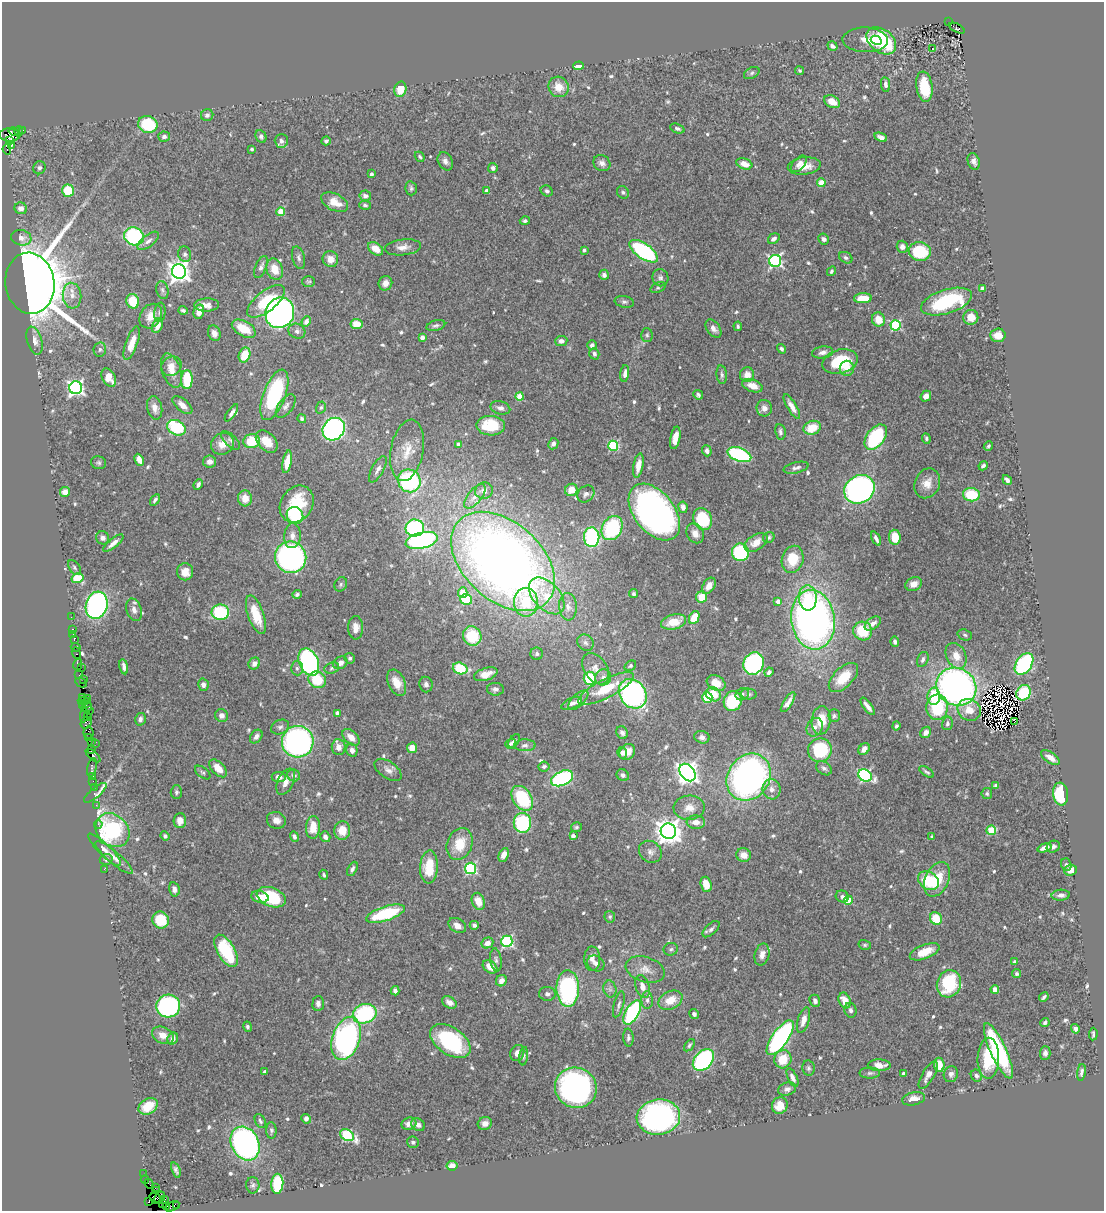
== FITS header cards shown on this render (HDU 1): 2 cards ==
NAXIS1  =                 1102
NAXIS2  =                 1209

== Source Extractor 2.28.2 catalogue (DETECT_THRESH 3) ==
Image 1102 x 1209 px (HDU 1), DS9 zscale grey, 1 PNG px = 1 image px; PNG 1106 x 1213 px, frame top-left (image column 1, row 1209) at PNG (2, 2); each listed source drawn as its Kron ellipse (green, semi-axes under 4 px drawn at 4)
Background 1.02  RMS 0.034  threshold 0.102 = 3 sigma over >= 5 px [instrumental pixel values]
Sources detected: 651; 9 with non-positive FLUX_AUTO (blend fragments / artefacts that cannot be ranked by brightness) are neither listed nor drawn; of the other 642, the 500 brightest by FLUX_AUTO listed and drawn (142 fainter detections omitted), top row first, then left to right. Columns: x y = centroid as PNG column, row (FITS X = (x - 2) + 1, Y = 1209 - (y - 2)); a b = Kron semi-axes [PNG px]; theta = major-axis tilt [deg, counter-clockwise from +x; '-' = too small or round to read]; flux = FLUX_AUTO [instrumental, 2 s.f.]
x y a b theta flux
949 22 2 2 - 49
957 28 8 4 -28 280
865 40 23 12 -2 30
876 40 6 4 -28 41
881 41 17 11 -38 190
832 46 5 4 - 6.5
932 49 3 3 - 19
579 66 5 4 - 38
799 70 4 4 - 4.2
752 73 8 5 28 5.4
885 84 7 4 -82 9.2
559 87 11 9 -49 31
924 87 15 8 -81 73
400 89 7 6 - 40
832 102 8 6 -27 34
207 115 6 6 - 5.8
148 124 10 8 -19 130
677 129 7 4 -21 5.2
23 130 3 2 - 34
19 131 5 3 - 160
13 132 5 3 - 200
10 135 10 6 -2 540
261 136 6 5 - 6.6
164 137 6 5 - 7.1
881 137 6 4 -24 9.5
10 140 3 3 - 150
281 141 7 6 - 10
326 141 5 4 - 6.5
11 146 4 3 - 24
7 149 5 3 - 190
252 149 3 3 - 4.3
420 157 5 4 - 4.1
445 161 9 7 -63 10
974 161 8 6 -73 9.6
602 163 9 7 -36 12
744 164 8 5 -20 25
799 164 10 5 47 12
804 166 16 8 6 30
39 168 6 6 - 6.2
493 168 5 5 - 7.6
371 174 4 3 - 8.4
821 182 4 4 - 46
411 188 7 5 -77 5.4
68 191 6 6 - 71
486 191 4 4 - 9.9
547 191 6 5 - 6.1
623 192 7 5 -55 4.8
365 196 6 5 - 9
335 202 14 8 -26 36
365 205 6 4 -16 4.8
21 208 6 6 - 13
281 212 4 4 - 70
525 221 5 4 - 4.9
134 236 10 9 - 250
21 238 10 7 -11 14
774 239 6 5 - 9
824 239 6 5 - 6.6
148 241 13 5 38 10
403 247 18 8 7 19
902 247 6 5 - 11
376 249 8 5 -36 27
584 250 3 3 - 7.1
644 251 16 7 -35 290
920 252 11 9 -8 130
185 254 8 6 -75 6.3
299 258 11 6 -75 8.1
846 258 7 5 -31 5.2
330 259 8 7 - 23
775 261 6 6 - 460
261 267 12 5 67 9.9
275 269 11 8 -72 34
179 271 7 7 - 1700
831 271 5 4 - 4.3
604 275 5 5 - 7.1
660 278 8 8 - 8.6
309 281 6 5 - 4.1
30 283 31 24 -81 7500
385 283 7 6 - 17
658 288 8 5 22 4.7
982 289 4 4 - 15
162 290 9 6 -77 6
72 296 13 9 -85 21
863 298 9 5 4 43
133 301 7 6 - 60
266 301 22 10 39 96
624 302 9 6 -10 6.3
946 302 26 12 17 200
207 305 12 6 2 18
183 310 4 3 - 4.8
160 312 9 5 84 7.7
199 312 7 5 75 22
280 313 15 14 - 840
151 316 13 10 55 27
971 317 7 7 - 27
878 319 7 6 - 36
306 321 5 4 - 12
356 324 6 5 - 33
896 325 5 5 - 200
158 326 7 5 63 20
436 326 10 5 15 6.4
738 326 4 4 - 4.7
244 329 13 7 -29 48
713 329 10 6 -53 11
297 331 9 7 -26 8.5
214 333 8 6 -69 13
647 335 7 6 - 4.5
998 335 7 7 - 24
422 337 4 4 - 17
35 341 14 7 -73 15
561 341 6 5 - 12
132 343 17 6 70 36
592 345 5 5 - 8.6
100 349 7 6 - 7.1
782 349 5 4 - 5.4
823 352 11 6 9 11
594 354 6 5 - 5.7
245 355 7 5 71 49
840 361 18 12 15 110
171 366 11 9 32 20
847 368 7 7 - 23
171 370 18 9 -71 26
625 374 8 4 84 9.1
722 375 9 5 -84 6
747 375 7 7 - 20
109 378 10 6 -60 34
187 379 9 5 89 77
752 386 11 6 -19 24
76 388 6 6 - 680
274 395 27 11 69 230
698 395 5 4 - 5.1
926 396 6 5 - 15
520 397 4 4 - 62
182 405 12 6 -40 17
286 406 14 7 53 11
321 407 6 4 72 4.1
792 407 14 4 -59 17
155 408 12 7 -78 18
500 408 10 6 -15 10
764 408 8 7 - 14
231 413 10 4 55 8.9
302 419 4 4 - 5.3
491 426 14 10 -2 71
176 428 10 7 -28 140
812 428 9 6 22 51
334 429 12 10 47 580
780 432 8 5 -83 7.3
876 437 14 9 53 210
675 438 11 5 79 25
926 438 5 4 - 4.4
230 440 12 5 -43 7.3
252 441 8 7 - 75
267 442 13 8 -47 38
222 444 12 10 38 26
458 444 4 3 - 8
553 444 6 5 - 9.9
613 446 5 5 - 200
988 446 5 4 - 4
407 450 31 16 79 59
707 451 6 4 -70 10
739 455 12 6 -20 290
139 460 6 4 -63 21
210 462 6 6 - 10
287 462 11 4 79 42
99 463 7 6 - 5.1
638 466 12 5 79 26
983 466 5 3 - 5
796 468 13 5 13 9.1
378 469 15 6 61 13
1007 480 5 3 - 7.5
409 481 12 11 - 320
927 483 15 12 66 27
198 485 5 4 - 7.4
859 489 16 13 32 840
571 490 6 6 - 34
484 491 9 8 - 12
65 492 5 5 - 22
586 494 9 7 45 8.5
971 495 8 6 -8 79
475 496 14 7 50 17
245 498 8 7 - 28
155 500 6 4 56 5.7
297 504 19 15 56 100
683 507 6 4 -81 11
654 512 32 20 -52 1000
295 515 9 7 -47 170
703 519 11 9 -67 130
415 528 9 8 - 330
612 528 13 9 62 210
695 533 10 8 -58 19
292 536 12 8 86 16
592 537 10 7 -88 260
769 537 6 5 - 4.1
895 537 7 6 - 40
103 538 7 6 - 11
876 539 7 3 -63 8.7
422 540 16 8 14 410
756 542 13 7 31 28
113 543 12 4 39 15
740 552 9 8 - 210
291 557 16 15 - 630
793 559 14 10 73 65
503 561 60 39 -42 2300
74 567 8 5 -56 5.1
185 572 8 8 - 27
78 578 6 5 - 63
341 584 7 6 - 4.5
914 584 8 6 23 18
709 586 9 6 57 21
463 592 5 4 - 36
297 594 5 4 - 5
634 594 4 4 - 4.1
547 596 22 13 -47 69
702 597 6 5 - 42
808 598 12 9 -85 44
466 599 6 5 - 85
778 601 4 4 - 23
526 602 14 12 -90 83
97 605 14 10 74 560
568 607 14 9 -86 18
134 610 11 7 -72 12
220 612 9 7 1 170
256 615 20 8 -70 62
71 617 3 2 - 9.7
694 618 7 5 64 49
813 620 30 21 -82 1200
674 622 13 7 15 48
873 623 9 5 35 13
356 628 12 7 89 22
72 629 3 2 - 48
863 631 10 9 - 74
73 634 2 2 - 10
965 635 7 5 -19 4.5
472 636 10 9 - 81
74 639 4 3 - 56
895 642 5 4 - 6.1
585 643 9 7 -45 8.3
76 647 5 2 - 23
76 653 6 3 -69 130
537 654 6 6 - 5.9
956 656 13 9 -64 30
350 658 5 5 - 4.8
923 659 8 5 66 6.9
309 662 14 9 -66 480
254 663 6 5 - 11
340 663 7 6 - 12
78 664 6 4 77 59
754 664 11 10 - 320
1024 664 12 7 56 290
630 666 6 4 38 4.1
124 667 8 3 -79 8.7
81 668 2 2 - 27
297 668 7 6 - 6
332 668 7 5 19 5.1
460 668 7 5 -17 120
596 669 17 11 -56 25
769 672 5 4 - 7.7
486 674 12 6 18 27
79 675 2 2 - 19
603 677 8 8 - 11
843 677 18 9 45 56
590 678 6 6 - 100
84 679 2 2 - 9.7
317 680 9 8 - 70
81 683 6 3 -26 97
397 683 14 8 -65 34
716 683 10 7 -30 32
426 684 8 6 -82 8.6
203 685 6 5 - 9.2
956 687 20 18 -31 1100
495 689 8 6 -2 8.2
606 689 31 9 27 82
1024 693 8 6 58 110
633 694 16 13 -53 520
713 694 8 6 -42 40
742 694 7 6 - 6.5
749 694 8 5 -10 5.3
934 696 8 6 88 65
82 697 3 3 - 79
707 697 5 5 - 66
88 698 3 3 - 31
578 700 13 6 44 12
84 701 6 3 -2 120
733 701 10 9 - 120
788 702 11 4 57 12
572 703 11 5 23 8.6
83 705 4 2 - 30
868 706 10 3 -53 12
86 707 5 5 - 130
937 707 13 11 86 100
90 710 3 2 - 69
969 710 12 10 -34 30
337 713 4 3 - 6.1
84 715 7 3 85 140
222 716 6 6 - 9.7
834 716 6 5 - 5
88 717 3 2 - 47
140 719 6 5 - 7.9
821 720 14 9 83 52
1014 721 3 2 - 7.8
86 723 6 5 - 140
947 723 7 5 77 7.1
896 726 4 4 - 4.7
280 727 9 7 27 7.8
815 727 10 7 62 13
88 732 6 5 - 240
926 732 6 5 - 15
622 733 7 5 -62 7.9
256 737 7 5 51 9.5
351 737 10 6 -45 21
702 737 7 6 - 9.5
88 738 4 2 - 33
91 741 3 2 - 17
514 741 7 4 56 6.2
298 742 16 15 - 610
95 743 2 2 - 17
511 744 6 5 - 5.5
525 745 11 6 1 7.6
339 747 8 7 - 17
412 748 5 5 - 28
864 749 6 5 - 11
91 750 3 2 - 49
352 750 6 5 - 12
820 750 12 11 - 150
627 752 8 7 - 31
622 753 6 4 -73 11
93 756 9 3 -40 190
1050 757 10 5 -35 19
544 766 5 5 - 5.2
92 767 9 4 77 150
218 768 11 6 -45 30
824 768 8 6 -36 7.4
388 770 15 8 -35 14
203 772 9 5 -39 4.6
926 772 8 3 -33 4.8
687 773 9 7 -52 1600
294 775 6 6 - 8.3
623 775 6 5 - 7.7
865 775 7 5 -33 320
92 776 3 2 - 39
279 777 7 5 -6 13
749 777 25 21 55 840
562 778 12 7 24 330
93 781 2 2 - 56
286 782 14 8 64 17
996 785 4 4 - 4.5
94 787 2 2 - 25
772 789 10 9 - 16
176 792 7 6 - 5.9
95 793 14 5 40 52
987 793 5 5 - 4.7
1061 794 11 7 -83 160
522 798 14 9 -58 160
96 805 2 2 - 22
689 808 15 12 3 25
276 820 10 8 -20 15
180 821 7 6 - 18
696 822 9 7 -2 20
522 823 10 8 89 190
98 824 4 3 - 27
313 827 11 7 87 40
576 827 5 5 - 4.3
113 830 19 15 -44 280
342 830 9 8 - 37
991 830 5 4 - 92
668 831 7 7 - 2500
165 836 5 4 - 4.4
294 836 5 4 - 6.8
573 836 4 3 - 12
325 837 6 4 -56 8.6
932 837 4 3 - 7.5
460 844 16 12 70 56
1053 847 7 5 29 7.5
1045 848 7 4 18 15
105 850 22 6 -45 15
650 852 12 10 -38 15
504 855 7 4 65 20
744 855 7 6 - 22
114 857 24 6 -40 19
106 859 6 5 - 5.2
1066 865 6 5 - 4.5
429 867 16 9 87 64
471 868 5 5 - 290
104 869 2 2 - 29
352 869 7 4 64 7.7
1070 870 6 5 - 16
324 875 5 4 - 4.1
937 879 18 11 66 65
928 881 11 8 -33 120
706 884 8 5 -72 39
174 889 7 5 -77 13
1061 895 9 5 4 9.9
260 897 9 5 -12 21
271 897 15 9 -21 140
842 897 6 6 - 6.9
848 900 4 4 - 74
478 901 9 6 -68 30
385 914 20 7 18 160
610 917 6 5 - 4.2
936 918 6 5 - 59
161 920 9 8 - 81
457 925 9 7 -32 18
474 925 4 4 - 6.9
711 929 10 5 43 7.6
507 941 5 5 - 310
487 943 6 5 - 19
865 945 6 5 - 4.2
671 949 7 6 - 5.8
226 951 18 8 -60 150
925 952 16 7 21 41
762 955 11 7 77 20
592 959 12 8 -88 15
496 960 12 5 -82 7.7
1014 962 4 3 - 4.2
596 963 9 7 -33 10
490 967 8 5 -39 25
645 970 20 12 -17 28
1016 974 5 4 - 4.4
501 981 6 5 - 18
949 984 14 12 67 160
642 987 11 6 -74 20
568 988 18 11 -89 350
610 989 8 6 -77 8
995 989 4 4 - 27
395 991 5 4 - 9.9
547 994 8 7 - 8.5
1044 997 5 3 - 5
647 1000 9 5 -90 8
670 1000 13 8 27 36
845 1000 8 6 -66 27
815 1001 6 5 - 9.6
449 1002 8 5 -31 14
318 1003 7 6 - 8.4
619 1004 13 5 74 7.9
168 1006 12 11 - 330
850 1010 7 6 - 7.6
632 1012 13 6 61 260
365 1014 12 9 19 240
694 1014 5 4 - 7
804 1020 13 5 73 20
1045 1022 5 3 - 4.9
247 1027 5 4 - 5.1
1075 1029 5 4 - 6.9
1093 1034 6 3 86 4.2
163 1035 11 8 -28 24
628 1037 9 5 -87 7.1
173 1038 6 5 - 11
346 1038 22 13 71 620
780 1038 20 8 55 510
450 1041 23 13 -35 250
689 1045 7 4 53 4.5
998 1051 30 8 -65 260
517 1053 8 7 - 14
1045 1053 7 5 89 8.9
524 1056 9 4 83 4.8
988 1058 20 10 88 110
783 1059 9 8 - 53
703 1060 12 8 48 320
879 1065 11 5 0 23
939 1065 7 5 -83 41
808 1068 8 6 -80 5.8
264 1072 4 3 - 8.8
1081 1072 8 4 81 7.5
870 1073 10 5 1 6
903 1074 4 3 - 4.3
951 1074 8 7 - 9.6
928 1075 16 6 59 18
976 1076 6 5 - 6.8
792 1078 10 4 -65 11
576 1088 21 20 - 720
787 1089 9 6 18 8.5
913 1099 12 6 12 20
780 1105 8 7 - 33
148 1106 10 7 33 50
658 1117 22 18 5 580
306 1119 5 4 - 10
260 1121 7 5 -62 5.2
485 1123 7 6 - 15
409 1124 7 6 - 16
418 1125 7 6 - 7.8
271 1131 8 5 -87 4.8
347 1135 7 5 -30 220
413 1142 6 5 - 4.6
245 1143 18 13 -63 640
452 1166 5 4 - 21
176 1170 8 4 -70 6.4
144 1174 2 2 - 15
145 1179 4 2 - 37
149 1184 5 2 - 31
277 1184 10 6 86 130
253 1185 8 6 -89 6.3
155 1188 3 2 - 18
157 1191 3 2 - 32
160 1197 6 4 55 210
155 1198 6 4 -38 110
165 1199 3 2 - 61
149 1201 4 3 - 19
163 1203 3 2 - 40
177 1205 3 2 - 70
167 1206 3 2 - 41
172 1206 8 4 29 59
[142 fainter detections neither listed nor drawn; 9 non-positive-flux detections neither listed nor drawn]